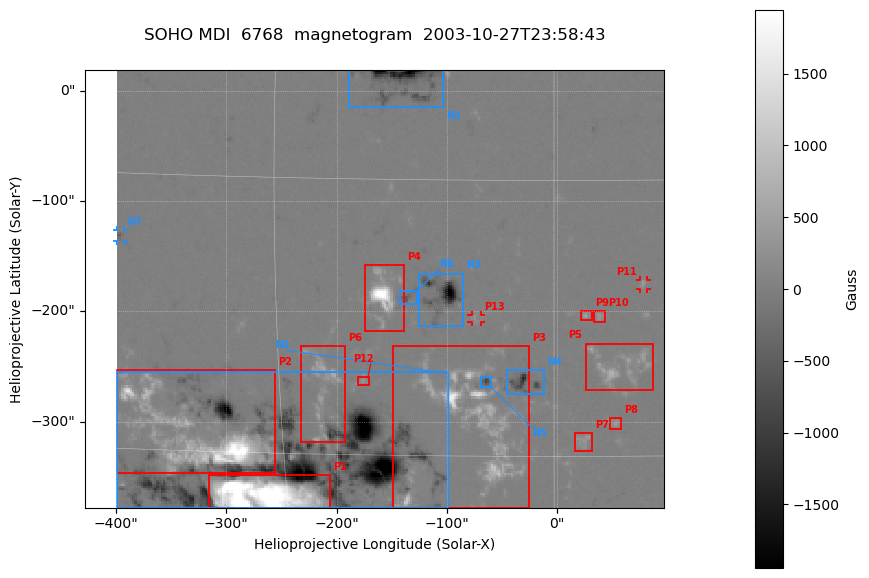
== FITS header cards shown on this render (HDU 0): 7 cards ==
TELESCOP= 'SOHO    '
DETECTOR= 'MDI     '
WAVELNTH=                 6768
DATE-OBS= '2003-10-27T23:58:43'
CTYPE1  = 'HPLN-TAN'
CTYPE2  = 'HPLT-TAN'
BUNIT   = 'Gauss   '

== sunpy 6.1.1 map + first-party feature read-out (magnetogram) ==
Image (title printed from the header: SOHO MDI  6768  magnetogram  2003-10-27T23:58:43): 250 x 200 px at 1.98 arcsec/px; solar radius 976 arcsec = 492 px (partial field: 6.6% of the solar disc is inside the frame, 100% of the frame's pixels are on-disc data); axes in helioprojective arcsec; data unit Gauss (BUNIT, on the colour bar)
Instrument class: MAGNETOGRAM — CONTENT/DPC_OBSR says magnetogram
Display: grey scale clipped to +-1944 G (the 99.5th percentile of |B| on disc); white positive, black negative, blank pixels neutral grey
Flux patches: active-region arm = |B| over 5 px >= 100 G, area >= 9 px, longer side >= 3 px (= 6 arcsec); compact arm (3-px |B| >= 300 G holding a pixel >= 400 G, >= 4 px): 26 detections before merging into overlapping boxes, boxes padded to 3 px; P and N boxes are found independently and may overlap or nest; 13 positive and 7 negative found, all listed = drawn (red P1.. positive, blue N1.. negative; 3 of them under ~7 arcsec drawn as corner ticks so the feature stays visible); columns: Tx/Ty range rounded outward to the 5 arcsec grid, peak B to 10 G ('>+1944(sat)' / '<-1944(sat)' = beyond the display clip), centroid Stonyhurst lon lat
Positive patches:
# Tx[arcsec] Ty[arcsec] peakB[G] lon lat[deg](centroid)
P1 -315..-205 -380..-345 >+1944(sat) -16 -17
P2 -400..-255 -350..-250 >+1944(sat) -20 -14
P3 -150..-25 -380..-230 +1670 -4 -13
P4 -175..-135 -220..-155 >+1944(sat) -9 -6
P5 25..90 -275..-230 +790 +4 -10
P6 -235..-190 -320..-230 +700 -13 -11
P7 15..35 -330..-310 +490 +2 -14
P8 45..60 -310..-295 +420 +3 -13
P9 20..35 -210..-200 +580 +2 -7
P10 30..45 -210..-200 +360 +2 -7
P11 75..85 -180..-170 +430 +5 -6
P12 -180..-170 -270..-260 +380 -10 -11
P13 -80..-70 -210..-200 +310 -4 -7
Negative patches:
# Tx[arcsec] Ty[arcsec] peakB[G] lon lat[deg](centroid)
N1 -400..-100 -380..-255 <-1944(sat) -14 -15
N2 -190..-100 -15..20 <-1944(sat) -8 +5
N3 -125..-85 -215..-165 <-1944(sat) -6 -6
N4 -45..-10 -275..-250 -1370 -2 -11
N5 -70..-60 -270..-260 -840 -4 -11
N6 -145..-125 -195..-180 -610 -8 -6
N7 -400..-390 -140..-125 -500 -24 -3
Bipolar pairs (each listed P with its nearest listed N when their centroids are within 0.25 R_sun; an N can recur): P1-N1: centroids ~50 arcsec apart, P1 is south-east of N1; P2-N1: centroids ~100 arcsec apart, P2 is east of N1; P3-N5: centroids ~50 arcsec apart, P3 is south of N5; P4-N6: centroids ~25 arcsec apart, P4 is east of N6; P5-N4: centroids ~100 arcsec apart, P5 is west of N4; P6-N1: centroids ~75 arcsec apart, P6 is north of N1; P7-N4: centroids ~75 arcsec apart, P7 is south-west of N4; P8-N4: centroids ~100 arcsec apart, P8 is south-west of N4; P9-N4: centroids ~75 arcsec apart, P9 is north-west of N4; P10-N4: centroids ~100 arcsec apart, P10 is north-west of N4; P11-N4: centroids ~150 arcsec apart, P11 is north-west of N4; P12-N6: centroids ~75 arcsec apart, P12 is south-east of N6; P13-N3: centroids ~50 arcsec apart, P13 is south-west of N3